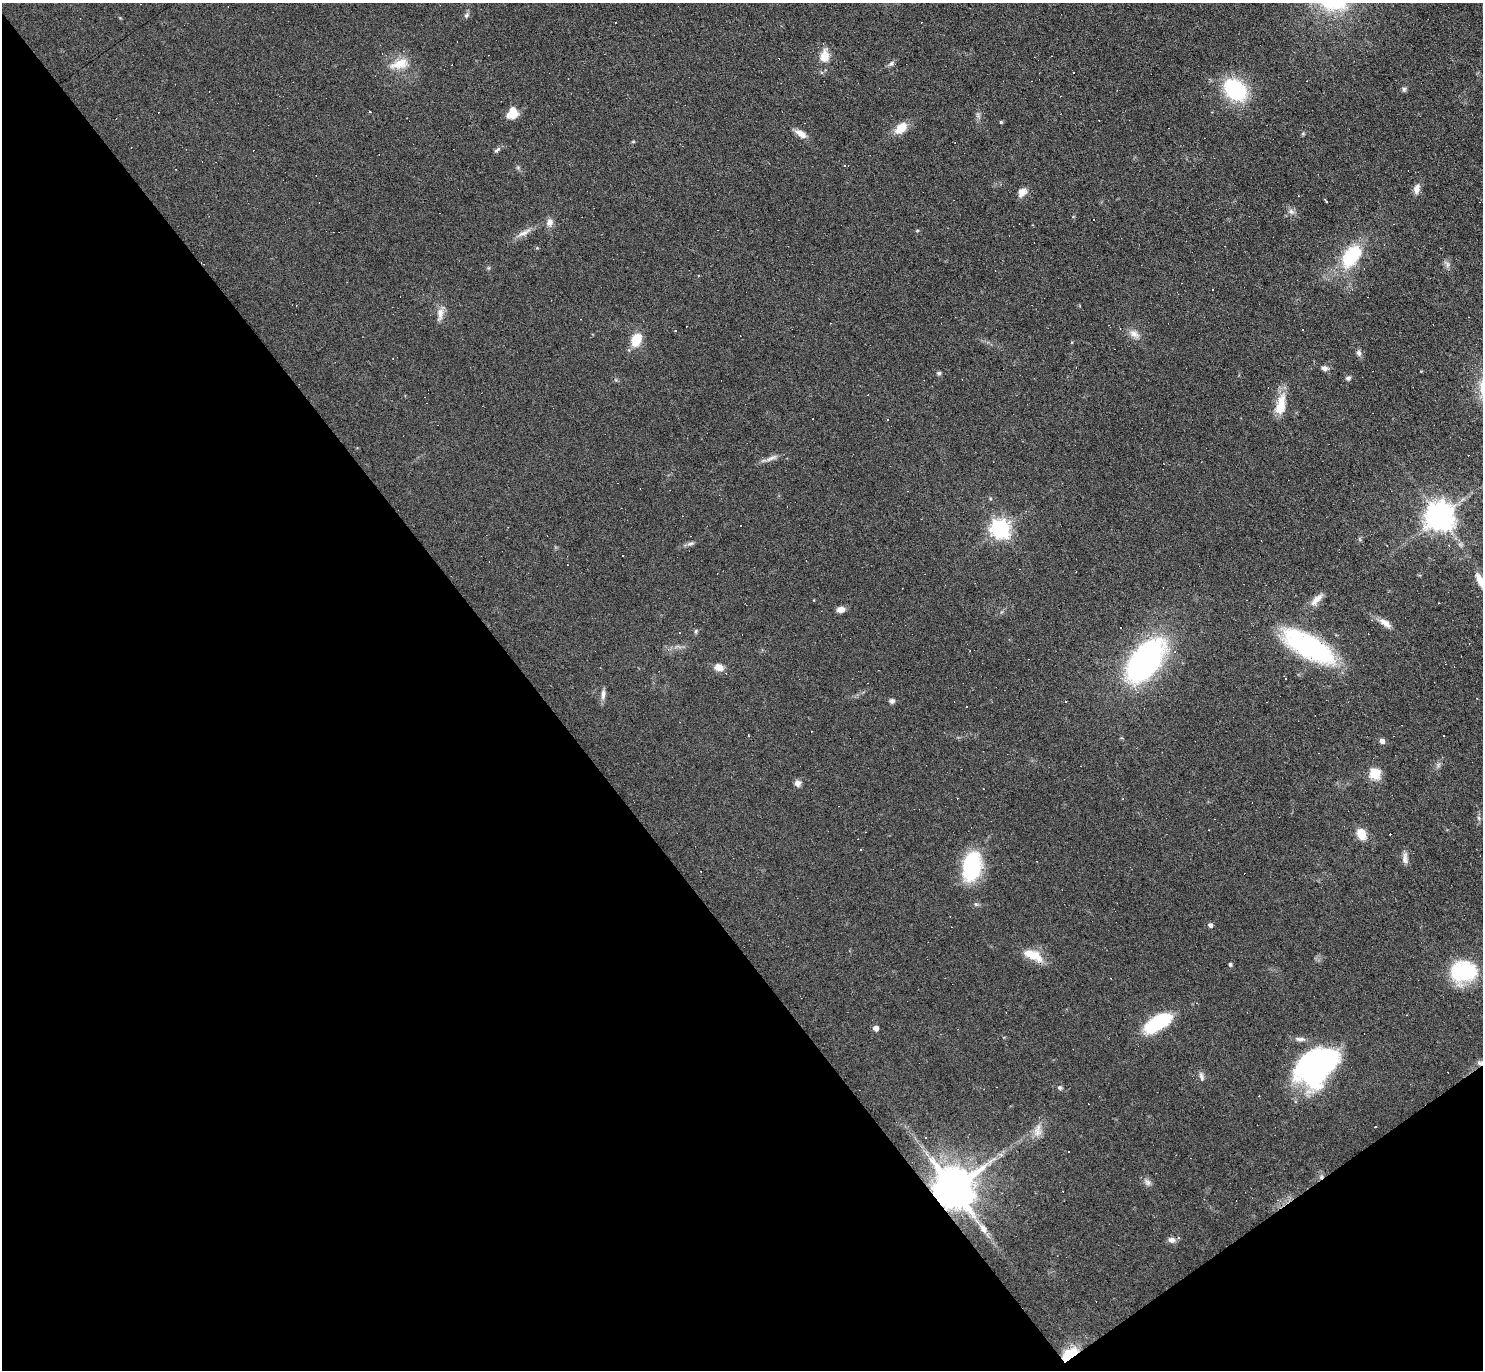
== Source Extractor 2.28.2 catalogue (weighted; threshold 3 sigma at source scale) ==
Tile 14 of 4 x 4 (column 2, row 4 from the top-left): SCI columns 1482-2962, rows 152-1519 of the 5923 x 5919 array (HDU 1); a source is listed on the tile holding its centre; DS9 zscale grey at full resolution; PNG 1485 x 1372 px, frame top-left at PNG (2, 3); no overlay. Shown black and unused: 39% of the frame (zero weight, under 3 of 6 exposures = <1% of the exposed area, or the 3 px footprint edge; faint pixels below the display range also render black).
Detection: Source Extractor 2.28.2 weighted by HDU 2 'WHT'; one run over the whole footprint, this tile lists its part. Background 0.0809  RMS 0.0058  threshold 0.0238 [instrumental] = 3 sigma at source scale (4.09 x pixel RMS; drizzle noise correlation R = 1.36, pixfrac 0.8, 0.05/0.05 arcsec/px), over >= 5 px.
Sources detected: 126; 1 too faint to see at this stretch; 3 inside a brighter object's white glare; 34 cosmic-ray / hot-pixel residue — not listed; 1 inside a brighter listed object's ellipse — not listed separately; the other 87 listed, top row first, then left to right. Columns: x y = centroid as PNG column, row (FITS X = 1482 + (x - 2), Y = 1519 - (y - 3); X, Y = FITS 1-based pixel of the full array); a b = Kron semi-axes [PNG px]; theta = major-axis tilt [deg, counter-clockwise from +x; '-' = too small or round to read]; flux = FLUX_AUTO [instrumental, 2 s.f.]
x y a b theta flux
466 15 8 5 42 1.4
824 56 15 10 81 7.9
891 63 10 6 37 1.5
399 64 27 13 17 11
1404 89 7 5 76 1.1
1235 90 21 16 -41 51
369 112 3 3 - 1.1
512 113 12 10 67 9.4
978 115 7 5 -61 1.3
1001 122 4 4 - 0.62
901 128 16 10 42 8.3
801 134 15 7 -34 4.8
1303 134 6 4 19 0.71
633 142 6 4 1 0.56
497 150 11 4 41 1.4
518 168 6 5 - 0.95
1417 189 13 7 78 3.8
1022 192 11 8 50 4.3
1326 202 4 3 - 1.8
1291 211 9 7 -27 2.3
550 222 11 9 83 3.3
917 231 6 3 19 0.55
524 233 23 6 27 4.4
1351 256 24 14 56 34
1447 264 8 4 -53 1.5
488 268 6 4 71 0.68
440 314 19 8 83 4.5
1302 329 2 2 - 0.35
1134 334 16 9 -33 4.3
636 340 14 10 66 12
1359 353 8 6 -73 1.8
1325 368 9 6 -9 2.1
939 373 5 5 - 1.2
1348 378 6 6 - 1.3
1281 405 28 12 79 12
772 458 18 6 23 3.1
1439 517 9 9 - 830
1000 529 7 7 - 260
1360 539 6 4 -71 0.69
690 544 11 5 19 1.7
623 556 3 3 - 1.4
1480 580 19 8 -67 6.3
1317 599 23 8 45 4.8
841 609 8 6 -3 3.4
1372 620 4 3 - 0.4
1385 623 16 7 -36 4.9
1121 628 2 2 - 0.37
696 631 6 5 - 0.93
1308 646 45 17 -30 110
1145 661 57 30 52 120
719 667 12 9 -15 4.7
1285 678 3 2 - 0.44
603 694 15 5 88 2.6
892 701 6 6 - 1.6
1066 701 3 2 - 0.63
1444 736 3 3 - 3
1382 741 6 5 - 2.4
1438 765 7 6 - 1.4
1375 774 6 6 - 41
798 783 8 7 - 2.5
1479 818 7 4 -88 1.1
1361 834 14 10 -61 7.4
861 849 3 3 - 3.1
1405 859 16 6 -87 3.1
972 867 31 18 79 46
976 904 6 5 - 1
1210 925 5 4 - 2.1
1033 955 25 11 -24 12
1230 964 5 4 - 0.85
1463 972 26 22 6 41
1158 1023 33 15 34 35
876 1028 5 5 - 3.1
1300 1039 16 6 -5 2.9
1481 1062 12 6 16 2.5
1312 1066 46 24 11 58
1201 1076 13 5 -74 2
1060 1087 6 5 - 1.3
1259 1096 2 2 - 0.37
1375 1126 3 3 - 1.1
1038 1130 21 10 80 5.6
925 1138 3 3 - 2.1
1001 1155 7 4 -19 1.1
1147 1182 11 8 -49 2.4
953 1189 11 11 - 2600
983 1229 13 8 -56 3.8
1171 1240 9 7 -10 2.6
1069 1355 17 8 41 21
Overlapping masked pixels (flux is a lower limit): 3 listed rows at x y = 1481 1062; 953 1189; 1069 1355
Isophote crosses this tile's border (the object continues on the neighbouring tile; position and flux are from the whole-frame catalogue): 2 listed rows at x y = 1480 580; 1481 1062